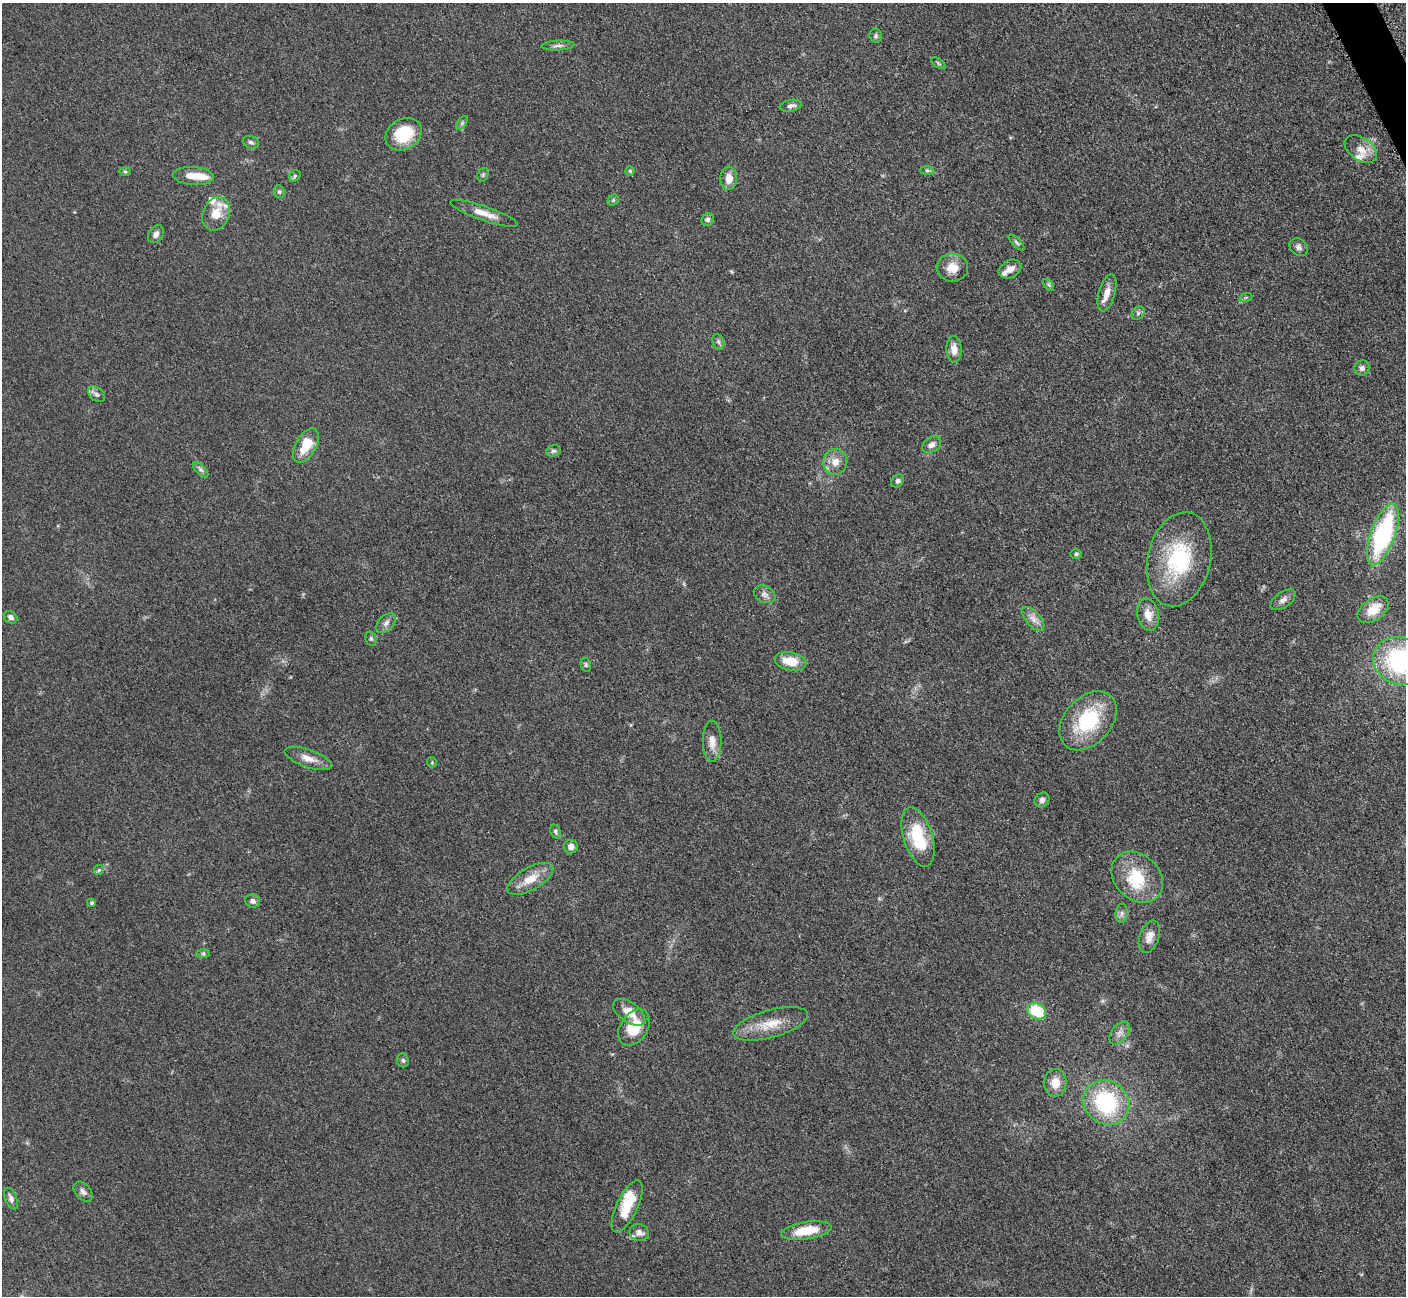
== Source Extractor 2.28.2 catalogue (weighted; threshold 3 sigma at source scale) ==
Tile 10 of 4 x 4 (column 2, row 3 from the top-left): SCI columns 1423-2826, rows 1591-2884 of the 5699 x 5661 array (HDU 1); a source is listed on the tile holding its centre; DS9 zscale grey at full resolution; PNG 1408 x 1298 px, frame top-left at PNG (2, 3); each listed source drawn as its Kron ellipse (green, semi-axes under 4 px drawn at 4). Shown black and unused: <1% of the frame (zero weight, under 3 of 5 exposures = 4% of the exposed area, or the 3 px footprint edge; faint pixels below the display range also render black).
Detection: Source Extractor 2.28.2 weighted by HDU 2 'WHT'; one run over the whole footprint, this tile lists its part. Background 0.0521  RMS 0.0055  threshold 0.0248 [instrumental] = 3 sigma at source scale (4.5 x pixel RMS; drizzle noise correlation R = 1.50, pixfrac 1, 0.05/0.05 arcsec/px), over >= 5 px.
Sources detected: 89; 7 inside a brighter listed object's ellipse — not listed separately; the other 82 listed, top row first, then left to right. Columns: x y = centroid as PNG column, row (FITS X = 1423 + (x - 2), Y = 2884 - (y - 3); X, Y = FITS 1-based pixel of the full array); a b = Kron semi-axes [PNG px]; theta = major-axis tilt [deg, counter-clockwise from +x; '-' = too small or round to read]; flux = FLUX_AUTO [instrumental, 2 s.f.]
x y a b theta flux
876 36 7 6 - 1.2
558 45 16 5 3 2.2
938 63 8 4 -35 0.93
791 106 11 6 10 2.2
462 123 8 4 54 1.1
404 134 19 15 32 22
251 142 8 6 -19 1.4
1361 149 18 11 -34 6.5
927 170 7 4 -1 1
630 171 4 4 - 0.89
125 172 6 4 -1 0.8
483 175 7 5 70 0.91
193 176 21 9 -4 8.1
295 176 6 5 - 1
729 178 11 8 87 5.8
279 192 6 5 - 0.99
613 200 6 5 - 0.85
484 213 36 7 -19 7.6
216 214 17 13 66 10
708 220 6 5 - 1.5
156 234 9 7 56 2.8
1017 243 10 4 -45 1.1
1299 247 10 8 -41 2.1
952 268 16 14 -1 7.6
1010 269 12 8 29 4.3
1048 285 7 4 -47 0.85
1107 293 19 8 74 5.8
1246 297 6 4 19 0.79
1138 313 7 6 - 1.3
718 342 8 6 -69 1.4
954 349 13 7 -87 4.9
1362 368 8 7 - 1.8
97 394 9 6 -39 1.7
306 445 19 10 60 12
932 445 10 7 36 2.8
553 451 8 5 14 1.3
835 462 13 12 - 5.7
201 470 9 5 -45 1.5
898 481 7 5 47 1.4
1383 534 32 12 70 76
1076 554 6 5 - 0.95
1179 559 48 31 77 48
765 594 11 8 -27 2.5
1283 600 14 7 34 2.9
1373 610 17 10 36 9.9
1148 615 16 11 -77 6.5
11 617 7 5 -34 2
1033 619 14 7 -49 3.6
386 623 11 7 45 2.6
371 639 7 5 -75 1.1
790 661 16 9 -11 11
1400 661 28 23 -20 69
586 665 7 5 -79 0.97
1088 721 34 23 48 37
712 741 20 9 -90 5.7
308 758 25 9 -19 6
432 762 5 5 - 0.63
1042 800 8 7 - 1.9
555 832 7 5 -63 1.2
918 837 31 14 -73 25
571 847 7 7 - 3
99 870 5 5 - 0.82
1137 877 28 22 -44 24
530 879 25 11 30 9.9
252 901 7 6 - 2.1
92 903 4 4 - 0.78
1122 913 9 6 85 1.8
1149 937 17 9 71 4.7
203 954 7 4 1 0.93
1037 1011 10 8 -33 22
629 1012 18 10 -36 8.5
771 1024 38 13 15 13
634 1027 20 13 54 16
1120 1033 13 8 52 3.2
403 1060 7 6 - 1.2
1055 1083 14 11 88 7
1106 1103 24 21 -34 51
83 1192 11 7 -48 2.3
11 1199 11 6 -68 2.3
627 1206 28 10 65 17
806 1231 25 8 9 15
639 1233 10 8 -14 3.1
Isophote crosses this tile's border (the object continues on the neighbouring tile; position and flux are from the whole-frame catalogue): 1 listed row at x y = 1400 661